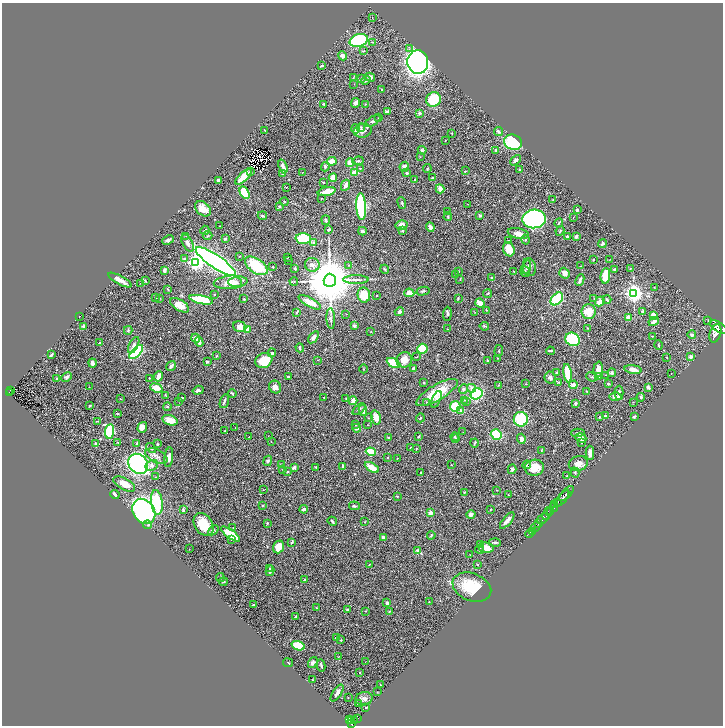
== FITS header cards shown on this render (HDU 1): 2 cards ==
NAXIS1  =                 1441
NAXIS2  =                 1447

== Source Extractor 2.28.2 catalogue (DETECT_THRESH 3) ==
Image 1441 x 1447 px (HDU 1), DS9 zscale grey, zoomed out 1/2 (1 PNG px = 2 x 2 image px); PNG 725 x 728 px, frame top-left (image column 1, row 1446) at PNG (2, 3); each listed source drawn as its Kron ellipse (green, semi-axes under 4 px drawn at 4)
Background 0.623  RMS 0.027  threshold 0.0821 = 3 sigma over >= 5 px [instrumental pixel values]
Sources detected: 470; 49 cannot appear on this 1/2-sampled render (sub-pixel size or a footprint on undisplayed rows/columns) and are neither listed nor drawn; the other 421 listed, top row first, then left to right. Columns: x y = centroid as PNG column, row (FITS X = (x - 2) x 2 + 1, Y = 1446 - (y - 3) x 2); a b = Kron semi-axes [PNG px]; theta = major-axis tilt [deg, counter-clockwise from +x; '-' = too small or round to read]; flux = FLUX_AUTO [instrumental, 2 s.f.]
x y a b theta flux
372 18 2 1 - 1.8
359 40 9 6 17 480
373 42 2 1 - 3
409 49 4 4 - 9.7
363 51 4 2 - 3.9
343 56 5 4 - 23
418 62 12 10 -86 1900
322 66 3 2 - 6.5
353 77 4 1 - 2.7
370 77 5 4 - 13
361 79 3 2 - 5.9
366 80 5 2 - 8
354 84 2 2 - 3.3
382 89 2 2 - 4.1
433 99 7 7 - 200
356 103 5 4 - 17
324 104 3 2 - 6.9
365 104 3 2 - 2.6
387 112 4 3 - 20
420 113 2 2 - 35
379 118 2 2 - 5
373 121 8 3 33 10
361 127 4 3 - 7.4
356 129 5 4 - 21
265 130 2 2 - 3.5
363 131 9 7 12 30
498 132 5 3 - 12
452 133 3 2 - 2.3
445 140 2 1 - 1.6
513 142 9 7 -23 330
422 150 4 3 - 7.9
496 150 3 2 - 6.1
420 157 3 2 - 2.2
516 160 6 4 45 12
332 161 5 4 - 48
358 161 6 4 7 9.2
350 163 4 4 - 56
283 166 7 3 -70 24
325 167 5 4 - 10
404 167 5 4 - 30
360 168 3 3 - 3.2
427 169 4 3 - 4.1
519 170 2 2 - 5
465 171 3 2 - 3.8
250 172 3 3 - 8.6
303 172 2 1 - 1.5
355 172 4 3 - 66
407 173 4 3 - 4.8
283 174 4 3 - 15
243 177 10 3 44 130
333 178 4 3 - 47
432 178 3 2 - 6.4
415 179 2 2 - 3.9
218 180 3 3 - 21
324 182 3 2 - 3.7
345 185 6 3 63 15
286 187 2 1 - 1.7
440 189 5 3 - 30
327 192 9 3 12 81
244 193 7 4 -62 220
321 198 2 2 - 4.2
553 200 3 2 - 2.7
284 202 4 3 - 5.4
402 203 6 3 -70 5.8
468 204 2 1 - 1.5
279 206 3 3 - 4.6
361 207 13 5 -86 640
203 209 9 6 -41 59
577 210 2 2 - 9.6
448 212 3 2 - 2.4
262 216 4 3 - 8.5
480 216 3 2 - 10
448 217 4 3 - 6.3
573 217 2 1 - 1.3
534 219 12 9 5 1400
326 220 4 3 - 8.9
559 223 4 2 - 3.9
401 225 6 4 14 25
219 226 2 1 - 1.8
430 227 5 3 - 29
205 230 5 2 - 6.2
329 230 4 2 - 11
362 231 4 3 - 13
402 231 4 3 - 6.2
560 231 5 3 - 6.1
518 234 11 5 -13 30
186 236 2 1 - 3.4
208 236 5 2 - 4
567 236 3 2 - 14
576 237 3 2 - 22
225 239 3 3 - 7
303 239 7 5 -2 200
168 240 6 4 24 13
525 240 5 4 - 5.8
508 241 3 2 - 3.5
313 242 4 3 - 9.6
188 243 9 5 -60 20
602 244 4 3 - 8.8
509 249 7 5 -69 81
239 256 2 2 - 2.4
288 257 2 1 - 2.1
185 259 3 3 - 8.5
610 259 3 2 - 1.7
288 260 2 2 - 1.9
593 260 2 2 - 4.4
195 262 4 4 - 1300
216 262 23 6 -34 3300
312 265 7 7 - 24
349 265 2 2 - 1.9
256 266 13 7 -35 230
581 266 3 2 - 2.3
273 267 2 2 - 5.2
526 267 7 4 76 12
529 267 9 6 -79 20
295 268 3 2 - 6.8
385 269 4 2 - 6.3
614 269 3 3 - 6.6
630 269 2 2 - 2.7
164 270 4 2 - 18
459 271 3 2 - 3.2
525 271 6 4 -72 10
514 272 3 2 - 2.7
564 273 5 5 - 27
455 275 2 2 - 19
605 276 8 5 84 140
492 277 3 2 - 3.8
356 279 13 3 0 21
460 279 3 2 - 2.8
120 280 13 3 -29 39
330 280 6 6 - 43000
580 280 6 3 67 23
145 281 3 2 - 2.4
294 281 4 3 - 4.8
231 282 17 6 5 70
235 282 7 5 -3 22
140 283 2 2 - 1.8
654 287 2 2 - 2
168 289 4 2 - 3.2
423 291 6 3 13 8.9
409 293 5 3 - 100
633 293 4 4 - 3000
214 294 3 2 - 2.1
487 294 4 2 - 4.1
364 295 7 6 - 110
376 296 2 2 - 3.1
155 298 3 2 - 2.9
160 298 3 2 - 3.1
458 298 3 2 - 5.6
594 298 2 2 - 2.3
244 299 2 2 - 8.5
557 299 7 5 46 250
607 299 4 2 - 6.5
201 300 12 4 -11 220
310 302 12 4 -28 59
600 302 5 3 - 50
480 303 5 3 - 46
180 305 10 5 -31 58
486 310 4 2 - 3.6
297 312 4 2 - 6.7
399 312 5 3 - 13
475 312 2 1 - 1.7
589 312 7 7 - 94
643 312 3 2 - 17
346 314 2 2 - 1.9
447 314 7 3 87 13
653 315 4 4 - 25
79 316 2 1 - 1.6
628 317 2 2 - 87
331 319 10 3 -87 12
708 320 3 2 - 3.5
654 321 5 3 - 18
84 326 4 3 - 7.5
354 326 2 2 - 38
484 326 5 3 - 5.1
240 327 7 5 -18 55
719 327 10 4 -36 5600
587 328 3 2 - 2.7
247 329 4 3 - 37
447 329 2 2 - 2.4
128 330 4 3 - 7.1
371 332 2 2 - 1.9
715 333 9 5 73 6800
692 335 4 3 - 15
652 336 3 2 - 2.6
314 337 7 3 54 19
196 338 4 3 - 21
572 339 7 6 - 340
199 342 5 3 - 32
99 343 4 2 - 8.5
134 345 9 4 62 20
658 345 5 2 - 5.1
300 348 4 2 - 8.2
422 349 5 5 - 130
499 351 6 3 84 4.9
550 351 4 2 - 7.1
136 352 8 4 47 460
272 353 4 3 - 11
51 355 4 2 - 10
217 356 3 2 - 3.7
417 357 4 2 - 3.1
667 357 2 2 - 4.6
691 357 4 3 - 19
498 358 3 3 - 3.2
264 360 9 7 28 120
318 360 3 2 - 2.2
404 360 8 7 - 50
488 360 3 2 - 5.4
207 362 2 2 - 6.1
92 363 4 3 - 31
393 363 7 4 -28 190
171 366 5 3 - 21
363 369 4 2 - 4.5
413 369 4 3 - 14
598 369 7 4 86 40
633 369 9 4 -8 29
556 373 3 2 - 5.8
568 373 9 3 -80 180
612 373 4 4 - 11
671 373 2 1 - 3
605 375 2 2 - 1.7
158 376 5 3 - 51
599 376 4 2 - 3.8
66 377 5 4 - 15
288 377 3 2 - 9
550 377 6 5 - 18
592 377 5 3 - 7.4
57 378 3 2 - 4.8
149 378 3 3 - 2.7
558 382 4 2 - 3.8
424 383 3 2 - 4.1
526 384 4 2 - 2.9
608 384 3 3 - 7.2
498 385 3 2 - 3.4
573 385 4 4 - 27
89 387 2 1 - 1.5
275 387 6 6 - 31
648 387 4 3 - 12
156 388 6 4 -21 47
472 388 4 4 - 19
463 389 5 4 - 12
10 390 2 1 - 23
198 390 5 3 - 12
587 391 3 2 - 3.4
9 392 3 2 - 86
232 393 4 3 - 6.1
437 393 23 8 30 150
619 393 7 3 90 15
476 394 6 5 - 370
165 395 3 2 - 2.6
615 397 6 3 -3 28
641 397 4 3 - 6.8
182 398 2 2 - 4.6
324 398 3 2 - 3
346 398 4 2 - 3.5
120 399 2 1 - 1.4
436 399 9 3 66 16
465 400 3 2 - 3.4
179 401 3 2 - 2.7
224 401 7 3 71 11
353 401 4 3 - 34
467 401 3 3 - 5.1
427 402 4 3 - 6.7
633 402 2 2 - 2.1
575 404 3 3 - 11
89 405 2 2 - 4.4
455 406 5 5 - 190
167 407 4 3 - 5
359 409 7 2 40 7.3
363 411 5 3 - 27
460 411 3 3 - 20
117 413 3 2 - 4.2
605 416 3 2 - 10
376 417 7 4 -75 50
600 417 3 3 - 4.1
634 417 3 2 - 6.5
368 418 3 2 - 2.6
420 418 4 2 - 4.3
521 419 7 7 - 220
170 420 8 5 -16 71
98 421 4 2 - 3.2
356 425 2 2 - 3.2
368 425 2 2 - 1.6
142 427 6 4 70 32
235 427 2 1 - 1.9
356 428 4 3 - 17
110 431 7 4 82 330
225 431 2 2 - 3.1
463 432 2 1 - 3.9
578 433 7 3 1 12
496 435 6 5 - 140
268 436 2 1 - 1.7
418 436 3 2 - 6
249 437 2 1 - 1.5
455 437 4 3 - 5.6
388 438 3 2 - 6.9
581 438 5 4 - 28
456 439 3 3 - 4.9
521 439 5 4 - 23
117 442 4 3 - 5.3
271 442 2 2 - 2.4
137 443 3 3 - 5.7
474 443 4 2 - 5.1
581 443 3 3 - 3.7
96 444 4 3 - 13
157 444 3 2 - 7.8
411 447 2 2 - 3.1
151 448 5 3 - 10
416 449 3 2 - 2.7
541 450 3 2 - 2.7
371 452 5 3 - 120
590 453 7 3 -89 28
156 456 12 6 -27 29
169 457 10 4 83 25
387 457 3 2 - 3.3
397 458 2 2 - 1.8
268 461 5 3 - 8.4
578 463 9 7 16 37
138 464 11 9 -46 950
282 464 4 3 - 4.1
152 465 6 5 - 18
451 465 2 2 - 2.4
527 465 4 3 - 4.6
343 466 4 2 - 7.7
294 467 4 3 - 12
316 467 3 2 - 4.2
372 467 8 4 -31 74
534 468 9 8 - 100
283 469 2 2 - 3.1
512 469 5 4 - 8.1
287 472 2 2 - 11
420 473 2 2 - 3.8
575 473 5 3 - 6.5
567 476 3 2 - 4.1
156 477 4 3 - 4.4
124 484 12 6 -28 75
263 490 3 2 - 2.2
497 490 2 2 - 3
464 492 3 3 - 5.3
566 494 9 2 46 2100
115 495 4 2 - 15
508 495 2 2 - 2.6
397 496 2 2 - 3.3
562 499 10 2 51 1500
157 502 12 5 -84 270
557 502 4 2 - 470
555 504 4 2 - 480
263 505 3 3 - 3
354 506 5 2 - 7.4
554 508 4 3 - 700
304 509 4 3 - 11
490 509 2 2 - 3.3
183 510 4 3 - 8.7
144 511 13 10 -55 1000
550 511 3 2 - 490
430 513 2 2 - 100
547 514 7 3 68 1200
471 515 4 4 - 19
543 519 6 3 35 3200
507 520 10 3 50 31
332 521 5 2 - 8
365 522 3 2 - 2.7
267 523 3 3 - 4.7
203 524 12 9 -56 120
539 524 2 2 - 720
148 525 4 4 - 8.1
536 526 5 2 - 1200
233 528 2 2 - 4.8
213 530 6 4 43 7.3
532 531 3 2 - 330
231 534 11 4 -35 140
529 534 4 2 - 140
431 535 4 2 - 4.5
384 537 3 3 - 19
232 539 2 2 - 5.8
292 542 4 3 - 5.5
495 543 6 3 -3 8.9
480 544 4 3 - 6.8
278 547 6 5 - 82
486 547 8 5 -10 63
189 549 2 1 - 1.4
479 549 4 3 - 9.5
418 551 3 3 - 25
470 555 2 2 - 2.5
369 565 2 2 - 3.1
477 565 3 3 - 3.7
269 568 3 2 - 3.8
270 571 5 3 - 12
220 577 4 3 - 5
304 580 3 2 - 6.1
223 582 4 4 - 6.8
472 587 20 13 -22 210
429 602 2 1 - 2.1
387 603 3 3 - 11
253 605 2 2 - 5.4
316 608 2 2 - 3.5
347 609 3 2 - 5.2
366 611 2 2 - 2.3
389 611 3 2 - 2.6
296 617 2 2 - 4.8
336 638 4 3 - 6.2
341 640 2 2 - 5
298 646 7 4 -18 190
338 657 4 2 - 2.9
365 662 2 1 - 1.2
288 663 5 2 - 3.7
313 663 6 3 54 14
321 665 6 2 -77 7.7
360 672 2 2 - 5.9
312 680 2 2 - 2.3
380 685 2 2 - 2.3
377 692 3 2 - 1.9
337 693 10 3 56 24
348 698 2 2 - 2
364 699 8 6 14 21
358 704 2 1 - 120
366 708 2 2 - 3.6
357 719 4 2 - 240
349 720 4 3 - 440
351 721 2 2 - 250
355 721 4 2 - 210
352 724 3 2 - 470
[49 sub-pixel or undisplayed-footprint detections neither listed nor drawn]